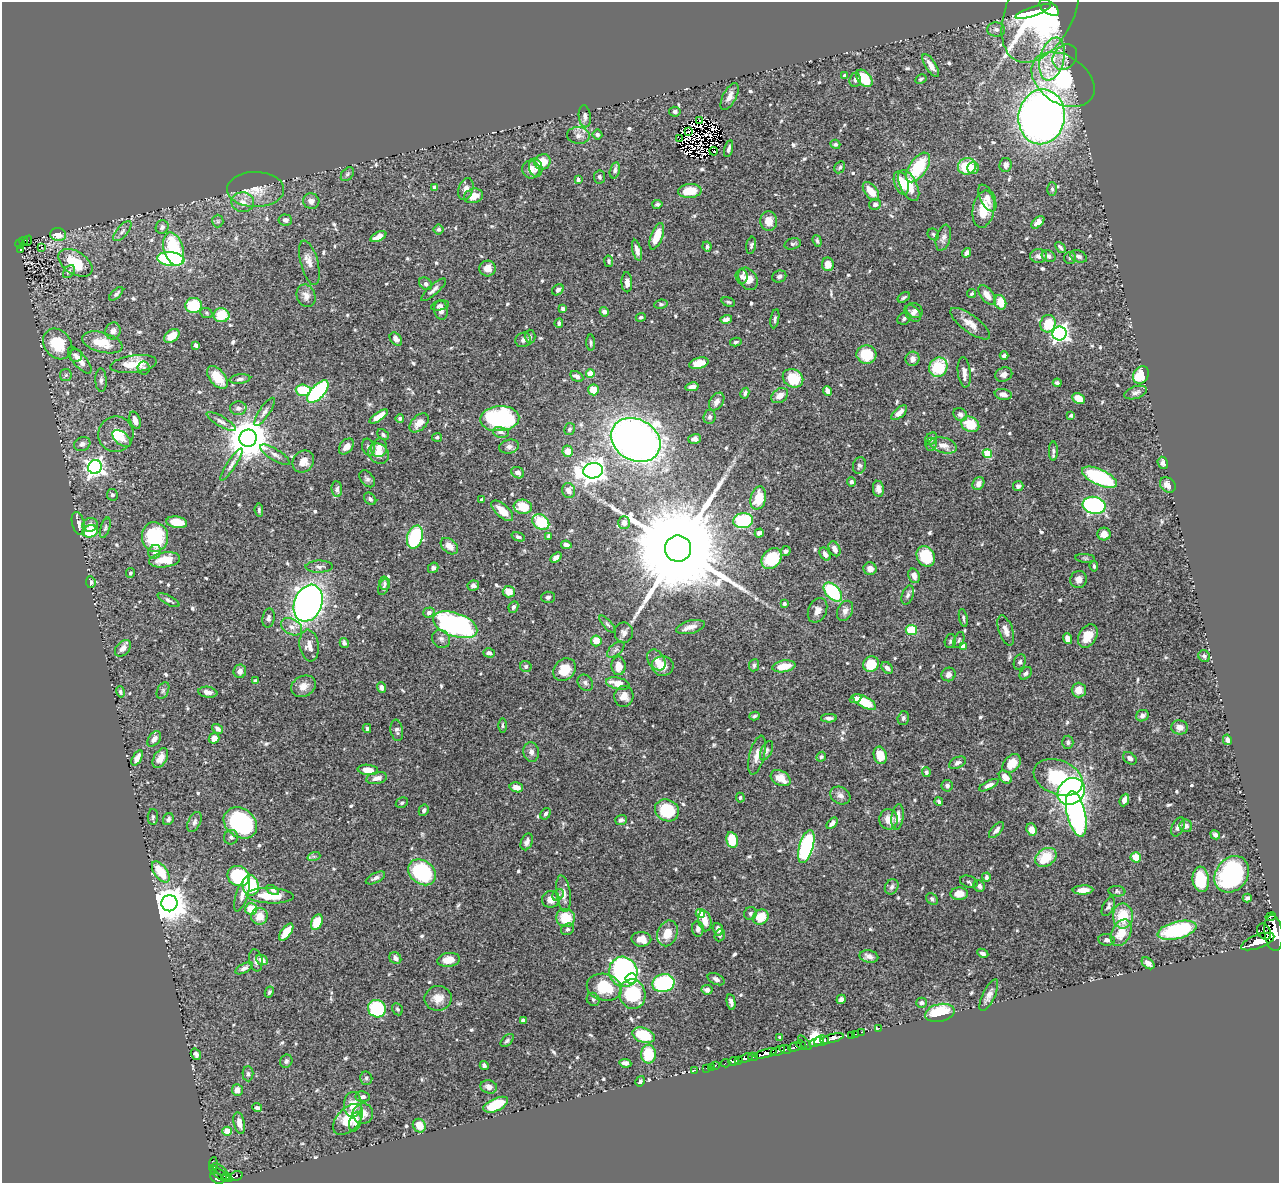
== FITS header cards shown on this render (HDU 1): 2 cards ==
NAXIS1  =                 1277
NAXIS2  =                 1181

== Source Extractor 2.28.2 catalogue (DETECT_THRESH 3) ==
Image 1277 x 1181 px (HDU 1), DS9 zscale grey, 1 PNG px = 1 image px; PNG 1281 x 1185 px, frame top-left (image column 1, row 1181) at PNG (2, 2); each listed source drawn as its Kron ellipse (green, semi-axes under 4 px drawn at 4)
Background 0.759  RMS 0.017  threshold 0.0496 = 3 sigma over >= 5 px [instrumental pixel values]
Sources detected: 682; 11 with non-positive FLUX_AUTO (blend fragments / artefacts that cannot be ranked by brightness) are neither listed nor drawn; of the other 671, the 500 brightest by FLUX_AUTO listed and drawn (171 fainter detections omitted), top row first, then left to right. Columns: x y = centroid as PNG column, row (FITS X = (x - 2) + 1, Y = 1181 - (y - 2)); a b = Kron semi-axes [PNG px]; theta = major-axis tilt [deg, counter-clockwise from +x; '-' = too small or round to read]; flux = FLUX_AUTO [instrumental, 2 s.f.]
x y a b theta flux
1049 8 11 6 -36 72
1040 10 56 34 64 290
1033 11 19 4 19 62
996 29 9 7 -3 4.4
1065 57 14 11 52 9.8
1052 59 22 12 76 29
931 65 13 5 -58 9.4
845 76 4 3 - 3.1
864 78 10 6 -49 36
921 79 6 4 30 2.2
855 80 7 6 - 3.1
1063 80 34 24 -34 110
730 96 15 6 63 8.2
675 112 5 5 - 3.1
585 116 11 6 -84 4.9
1042 117 27 23 82 980
700 120 3 2 - 4.1
688 132 3 2 - 2
597 134 5 5 - 2.7
578 135 11 8 -4 6.6
680 139 4 2 - 2.1
835 144 5 4 - 1.9
729 149 8 4 76 3.5
714 151 4 2 - 2.3
542 162 8 7 - 19
1006 165 7 6 - 4.2
967 166 9 8 - 41
840 167 6 5 - 2.2
918 167 17 8 56 53
536 168 9 6 -79 4
973 168 6 6 - 6.4
531 169 9 8 - 8.4
615 170 8 5 77 3.6
347 174 8 5 50 2.4
599 177 6 5 - 2.8
578 180 4 3 - 2.1
901 183 12 7 -71 16
909 185 17 8 -64 32
435 187 4 3 - 5.3
256 189 28 17 0 25
466 189 11 7 73 6.1
1052 189 7 5 -88 2.2
690 191 12 7 5 21
871 191 11 6 -53 16
473 196 10 7 14 12
987 198 14 7 -63 6.6
311 201 8 7 - 5.4
243 202 11 10 - 10
657 204 5 4 - 2.6
875 204 6 5 - 3.6
983 209 19 10 80 26
285 220 7 5 -7 3.3
218 221 6 5 - 2.4
769 221 10 8 -86 12
1038 222 7 4 43 8
162 227 7 6 - 3
439 229 5 5 - 2.5
122 231 12 5 49 4.4
933 234 6 5 - 2.1
58 235 8 6 -11 11
378 236 8 4 27 6.8
657 236 14 5 69 22
943 238 13 7 74 5.5
24 241 4 3 - 67
27 241 6 3 50 26
817 241 6 3 -73 2.1
20 244 5 4 - 70
792 244 8 5 15 2.5
751 245 9 5 81 2.7
707 247 5 4 - 2
1060 247 6 3 -48 2.2
42 248 3 3 - 3.2
21 249 3 2 - 14
174 249 17 10 -73 68
637 250 11 4 -75 6.2
967 253 5 4 - 4.4
1038 256 8 7 - 5.6
1049 256 7 5 -29 3.5
1078 256 9 5 -22 4
1070 258 6 6 - 2.2
171 259 13 6 -6 150
609 261 6 4 -78 2
75 263 19 11 -32 42
309 263 23 8 -75 9.7
828 264 7 6 - 12
488 268 8 8 - 9.4
69 272 7 5 53 2.1
742 276 7 6 - 3.6
779 276 7 6 - 3
748 279 12 9 -57 13
627 282 10 5 -88 6.6
426 284 7 5 -41 3.2
434 290 16 5 41 4.8
558 290 6 5 - 3.1
116 294 9 4 44 2.7
972 294 5 4 - 1.9
987 295 11 6 -52 10
306 296 11 9 -69 7
904 297 7 4 32 2.7
728 302 7 4 -19 2
1000 302 7 5 -69 17
661 304 6 4 8 2
194 305 8 7 - 40
440 306 9 4 11 3.2
563 309 4 3 - 2.8
441 310 10 6 -80 5.7
915 311 9 7 -37 3.4
604 312 5 4 - 5.2
206 313 6 5 - 1.9
913 313 10 6 -48 4.3
221 315 8 7 - 30
641 317 5 4 - 2.1
726 319 6 4 16 4
775 319 9 4 80 2.6
904 319 7 5 34 2.8
559 323 5 4 - 2.8
970 324 24 8 -36 12
1048 324 9 7 73 29
113 331 8 7 - 5.5
1059 334 7 7 - 390
172 336 8 5 39 15
530 337 7 5 -87 2.7
396 339 7 5 -48 4.4
523 340 8 7 - 4.2
102 342 21 10 -15 24
736 342 6 4 15 2.1
591 343 8 4 -87 2.1
58 344 16 13 -52 34
196 345 4 3 - 3.1
866 354 10 9 - 31
76 355 6 6 - 3.6
1004 356 4 4 - 3
913 359 7 7 - 6.7
80 360 16 6 -50 11
699 363 10 5 15 16
134 364 23 8 8 22
938 367 10 9 - 50
144 368 6 6 - 2.1
964 372 15 6 -83 7
590 374 4 4 - 27
1004 374 9 7 24 5.8
66 375 6 5 - 2
1141 375 9 7 53 35
577 376 7 5 -29 4.3
217 377 13 7 -50 22
793 378 10 9 - 39
240 379 10 4 7 3.4
101 380 12 5 -87 3.6
1057 383 4 4 - 2.7
692 387 6 4 12 5.6
303 390 7 5 -4 44
593 390 5 5 - 19
828 391 5 4 - 5
318 392 14 6 47 140
1136 392 12 6 18 4.3
745 393 5 4 - 2.5
1003 394 9 5 -9 6
780 396 9 6 34 9.5
1079 398 6 5 - 17
717 401 10 6 55 5.8
238 408 8 6 2 4.6
264 412 16 5 56 5
899 413 10 5 42 8.3
960 414 7 6 - 3.7
1071 415 4 4 - 2.2
379 417 11 4 34 12
710 417 7 6 - 3
400 418 4 4 - 2.9
500 419 19 12 3 160
135 420 9 5 -70 8.5
221 421 17 5 -30 5.3
419 423 11 7 45 10
970 424 9 7 -27 29
569 429 6 5 - 2.3
501 432 8 5 -12 3.4
116 434 18 17 - 23
383 434 6 4 -42 2.6
437 437 5 4 - 2.3
122 438 11 6 -40 6.5
248 438 8 8 - 4000
695 439 6 4 17 4.5
931 439 7 5 54 4
636 440 26 20 -30 940
82 444 8 6 26 4.4
931 444 6 5 - 2.5
943 445 14 7 -15 9.6
346 446 9 6 49 7.7
368 447 9 6 -72 3.5
509 447 10 7 11 4.1
379 448 9 8 - 7.8
568 451 5 5 - 14
1053 451 9 4 90 2.6
987 453 4 4 - 43
379 454 11 9 -41 9.7
275 455 17 5 -32 5.8
303 461 12 10 50 13
1163 463 6 5 - 5
231 465 19 4 57 5.4
859 466 8 6 75 3.9
95 467 7 7 - 470
593 471 10 7 9 1000
518 473 7 5 -33 4.8
1099 477 19 8 -25 95
367 479 9 6 -52 3.1
851 482 5 4 - 3
978 484 7 5 53 6
1168 485 9 7 -45 8.3
1018 486 5 5 - 3.6
337 489 8 5 -84 3.2
878 489 8 5 -80 5.2
569 491 7 6 - 7.7
112 495 6 5 - 2.3
758 498 12 7 75 22
370 499 7 5 -46 2.8
482 500 4 3 - 5.3
1094 505 11 8 -11 190
523 507 9 7 -9 24
259 510 7 4 -85 2
502 511 13 6 -42 14
743 521 10 7 8 77
177 522 10 5 -9 23
541 522 9 7 -36 45
624 523 6 5 - 5.9
79 524 12 6 -73 6.9
90 525 8 6 20 5.9
105 528 10 4 72 2.3
90 531 8 6 18 38
759 533 4 4 - 2.9
1104 534 6 6 - 10
548 536 4 3 - 3
155 537 14 13 - 82
415 537 12 7 72 90
518 537 7 4 -20 2.5
566 545 5 4 - 5.8
449 546 10 6 -41 9.5
678 549 13 13 - 41000
834 549 8 5 -62 7.4
785 551 5 5 - 3.3
155 552 7 6 - 5.6
825 554 7 5 -58 4.9
926 556 11 8 -59 43
556 557 6 4 36 4.3
772 558 11 9 46 49
1085 558 10 4 -4 2
165 560 15 7 8 21
1094 566 5 3 - 2
319 567 13 6 1 4.6
433 568 5 5 - 2.7
870 569 6 6 - 6.7
130 573 5 4 - 2.2
914 576 7 5 -66 5.9
1079 579 8 8 - 6.8
91 582 6 4 -84 2.6
385 583 6 5 - 2.4
473 586 5 5 - 4.3
383 587 8 5 67 2.5
509 592 6 6 - 15
833 592 11 7 -47 84
908 595 10 6 71 3.2
548 597 7 5 3 2.8
168 600 12 4 -29 3.1
308 603 19 13 68 590
784 603 4 3 - 2.7
513 607 6 4 64 3.4
818 610 13 9 65 7.7
845 611 10 7 64 6.3
429 612 5 5 - 4.6
268 618 10 6 81 3.9
963 618 9 4 -79 2.3
607 624 11 4 -49 2.5
455 625 23 11 -19 200
292 627 11 7 -29 6.8
690 627 14 6 13 7.6
911 630 5 5 - 35
1006 630 15 7 -71 7.7
624 633 10 9 - 5.3
1088 636 13 8 59 20
441 639 10 8 -44 4.5
1067 639 5 4 - 8.1
959 640 8 5 68 2.2
596 641 5 5 - 14
950 641 7 5 73 2.5
344 643 5 4 - 2.9
309 645 16 9 -82 11
963 646 4 4 - 12
123 648 10 6 47 6.4
616 650 10 5 41 3.5
489 653 6 4 -18 4.5
1204 656 6 5 - 2.1
656 660 11 8 -57 8.8
1020 662 8 6 68 2.8
871 664 8 7 - 33
754 665 6 5 - 2.5
526 666 6 5 - 3
618 666 9 7 -86 11
663 666 11 10 - 13
784 666 11 5 10 20
887 668 7 4 -49 3.9
565 670 12 10 45 21
240 671 6 6 - 6.1
1026 673 7 5 50 3
949 674 7 6 - 5.1
255 681 4 3 - 2.8
585 683 9 7 -48 4.1
618 683 12 6 -13 17
303 686 13 10 28 9.4
382 687 5 4 - 4.4
1079 690 7 7 - 10
163 691 9 5 64 2.5
120 692 6 4 -74 2.2
208 692 9 5 -9 6.1
624 696 10 9 - 12
855 699 6 4 21 4
864 702 13 5 -28 31
754 716 5 4 - 2.4
1142 716 6 5 - 3.9
829 718 8 4 1 3.7
903 718 7 5 75 2.4
502 725 7 4 90 2
1180 727 8 7 - 7.4
367 728 4 3 - 2
218 729 6 4 -35 5.1
397 730 11 6 -81 3.5
214 738 5 5 - 9.3
154 739 8 5 51 6.5
1227 740 5 4 - 5.4
1068 742 6 5 - 2.7
767 751 10 5 64 3.2
531 752 10 7 -80 5.2
757 755 20 7 76 10
880 755 9 6 -75 20
821 757 5 4 - 1.9
137 758 8 4 61 7.2
160 758 11 6 60 10
1130 758 7 5 -40 3.6
957 763 9 5 26 3.6
1012 764 11 7 45 16
368 770 10 5 -6 12
926 772 5 4 - 2.5
1005 777 7 5 -46 9.6
1058 777 25 17 -21 87
377 778 10 6 12 7.2
781 778 10 7 -28 15
989 785 11 4 27 5.3
947 786 6 5 - 3
516 787 7 5 -14 8.1
1071 791 15 12 44 250
840 795 10 8 -28 5.9
740 798 5 4 - 2
1124 800 6 4 66 5.3
939 802 4 3 - 2.4
402 803 6 5 - 2.1
424 810 6 5 - 3
667 810 12 10 -27 51
545 814 6 4 57 2.9
1076 814 23 9 -77 300
153 817 8 5 88 2.3
898 817 13 6 81 10
168 819 6 5 - 3.3
888 819 10 9 - 12
621 820 6 5 - 3.3
194 822 11 6 66 4.2
240 823 18 14 -37 130
832 823 7 4 45 3.9
1186 826 6 6 - 4
1178 827 10 6 66 5.2
1032 829 6 5 - 9.7
996 830 10 4 48 4.5
1215 835 5 4 - 3.9
231 837 7 7 - 3.6
732 840 8 5 -78 30
527 842 9 5 68 4.7
806 846 17 7 74 160
314 856 6 4 18 1.9
1046 857 11 8 34 33
1136 857 5 5 - 24
161 872 12 6 -55 32
422 872 15 11 -38 87
1232 874 19 16 53 150
238 876 11 9 -28 81
986 877 4 4 - 3
375 878 10 5 27 3.7
1201 879 13 8 -84 41
969 882 9 5 -19 2.7
251 885 10 8 -79 64
979 886 6 5 - 4
892 887 8 6 58 3.4
273 890 7 4 -27 2.3
1083 890 10 4 3 9.1
1117 891 8 5 -7 2.4
242 894 18 6 72 7.7
563 894 18 7 -82 9.5
959 894 9 6 3 12
558 895 6 5 - 2
270 896 23 7 -2 30
1247 898 4 3 - 2.1
551 899 9 8 - 9.9
932 899 6 5 - 2.6
169 903 8 8 - 2400
1108 906 10 5 65 3.7
251 909 6 6 - 23
700 913 4 4 - 39
750 913 7 6 - 3.1
259 916 8 8 - 15
1123 916 12 10 90 32
761 917 8 7 - 24
1271 917 5 3 - 580
566 918 9 9 - 28
705 921 10 6 -78 12
317 922 8 5 66 29
568 929 7 5 28 2.4
698 929 8 5 -82 4.3
718 929 6 5 - 6.3
1177 930 20 8 14 89
286 932 10 5 52 20
1264 932 8 6 -57 640
667 933 13 9 68 17
1121 933 14 9 62 20
1273 933 18 9 -83 5700
720 935 6 5 - 2.5
641 939 10 7 -3 11
1106 940 8 6 -8 3.4
1258 941 17 6 20 4100
983 953 6 4 -26 3.7
869 956 9 6 -12 6.4
395 958 6 5 - 4.9
256 960 11 6 -80 4.8
262 960 6 5 - 6.4
449 960 11 7 7 15
1148 963 7 5 -39 5.5
244 968 9 4 28 3.7
623 972 15 14 - 250
631 978 6 5 - 51
716 979 9 5 -27 4
663 983 11 9 13 110
604 987 18 13 -13 42
707 990 5 5 - 4.9
269 992 6 4 62 1.9
632 994 15 13 -77 77
989 995 17 6 64 7.2
438 998 14 12 10 13
593 999 7 6 - 2.5
841 999 5 4 - 4
731 1002 8 4 -78 3.6
921 1003 5 5 - 3.1
377 1009 9 8 - 73
397 1009 6 5 - 2.1
940 1013 15 9 12 47
523 1020 4 4 - 9.3
879 1028 3 2 - 16
861 1032 2 2 - 15
856 1034 3 2 - 21
644 1035 11 7 -21 41
851 1035 2 2 - 14
780 1037 3 3 - 2
832 1038 12 4 15 1200
507 1040 8 4 45 2.3
821 1041 7 5 11 910
816 1042 8 3 18 730
805 1043 9 3 -49 200
801 1045 5 3 - 190
795 1047 7 3 16 580
785 1049 6 4 -12 410
778 1051 8 3 20 370
766 1053 11 4 14 2000
196 1054 6 5 - 3.6
648 1054 9 7 -89 40
753 1057 5 3 - 350
745 1058 7 4 17 840
739 1060 2 2 - 52
286 1061 7 6 - 3
733 1061 5 3 - 200
625 1063 6 4 -8 5.8
725 1063 5 3 - 97
484 1065 4 4 - 2.4
715 1065 3 3 - 53
711 1067 2 2 - 7.5
706 1068 2 2 - 9.5
695 1070 2 2 - 9.6
248 1074 7 5 -90 2.6
366 1078 7 6 - 2.4
640 1081 5 4 - 2.4
489 1087 8 6 -15 6.7
237 1090 6 5 - 7.8
363 1097 7 5 -5 3.5
353 1105 12 9 89 16
496 1105 13 6 24 43
257 1108 5 4 - 3.8
363 1114 10 10 - 10
348 1119 18 11 47 31
355 1122 10 5 73 5.8
239 1123 11 5 -78 7.3
419 1126 7 6 - 14
227 1131 5 4 - 22
213 1164 7 4 85 52
220 1169 9 2 -37 140
220 1174 12 4 -35 230
235 1176 8 3 15 100
227 1177 6 3 -44 170
217 1178 7 4 -36 590
At the frame edge (FLAGS 8, measured only in part): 1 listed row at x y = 1273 933
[171 fainter detections neither listed nor drawn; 11 non-positive-flux detections neither listed nor drawn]